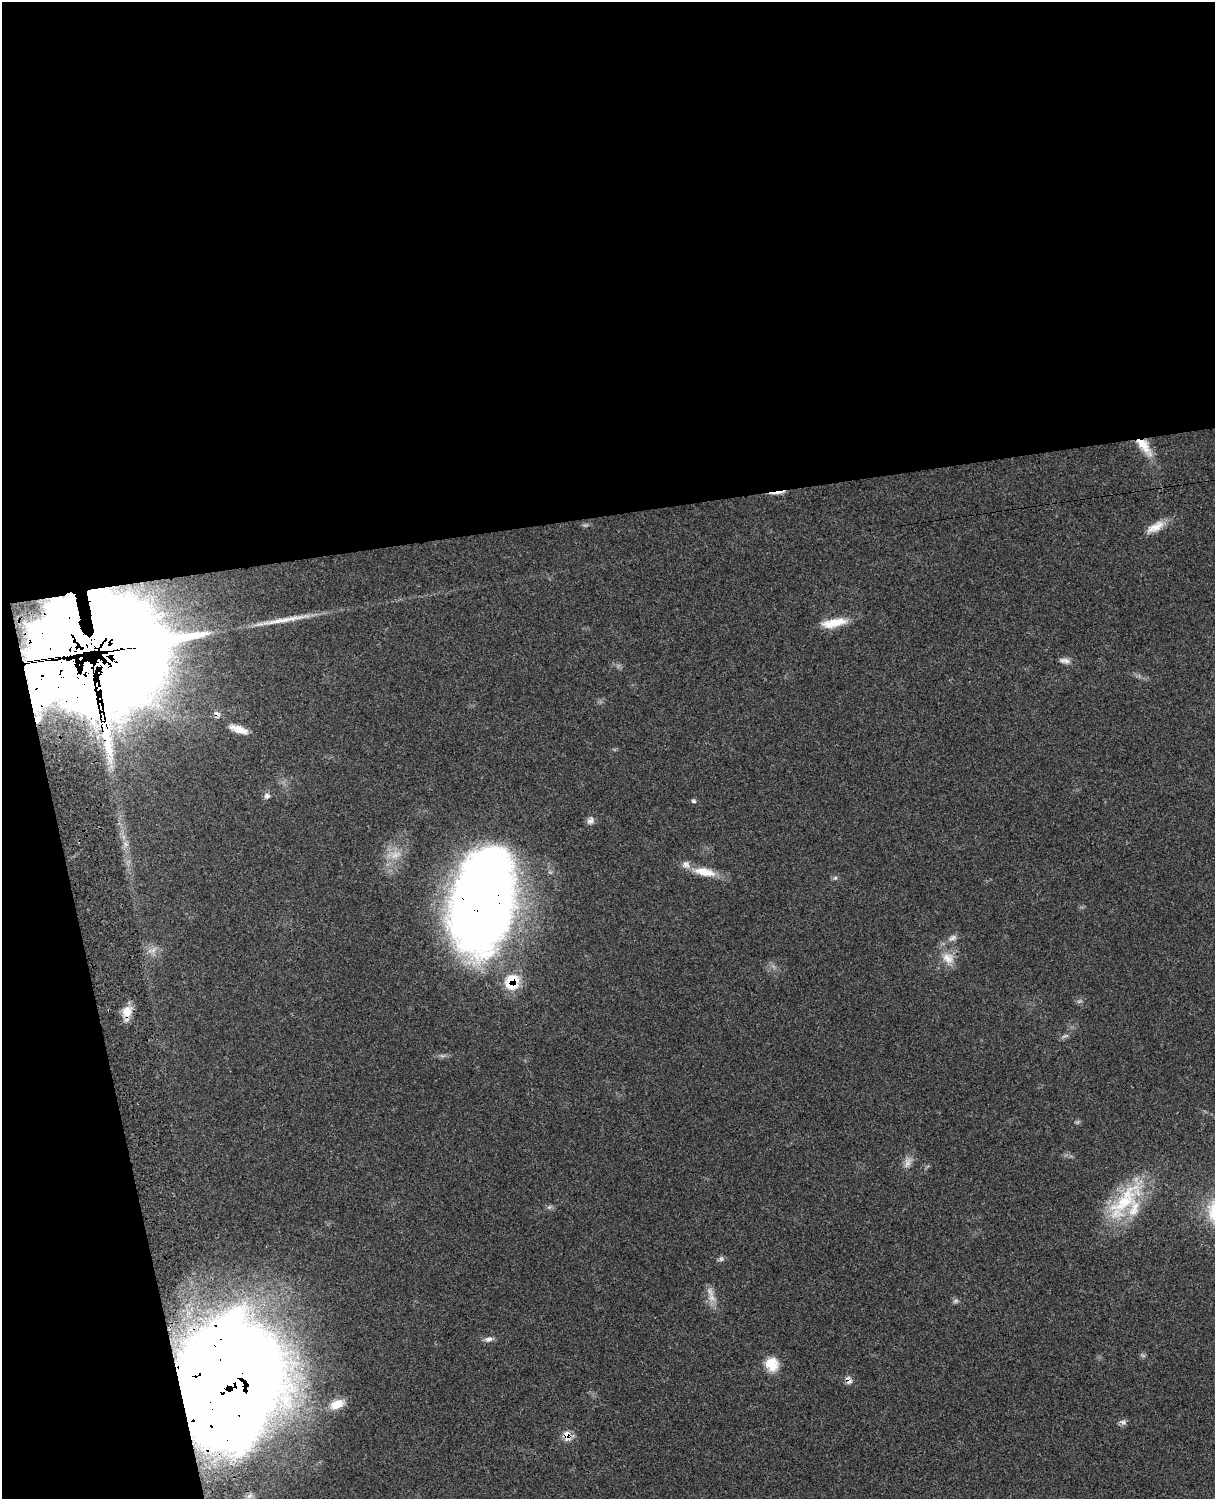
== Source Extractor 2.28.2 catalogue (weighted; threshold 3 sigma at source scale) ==
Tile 1 of 4 x 3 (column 1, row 1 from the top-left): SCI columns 118-1330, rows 3270-4766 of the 5088 x 4928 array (HDU 1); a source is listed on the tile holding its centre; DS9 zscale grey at full resolution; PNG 1217 x 1501 px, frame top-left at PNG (2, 2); no overlay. Shown black and unused: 40% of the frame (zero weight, under 3 of 4 exposures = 6% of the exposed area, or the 3 px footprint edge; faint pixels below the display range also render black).
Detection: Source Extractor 2.28.2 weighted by HDU 2 'WHT'; one run over the whole footprint, this tile lists its part. Background 0.0761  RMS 0.0058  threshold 0.026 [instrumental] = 3 sigma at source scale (4.5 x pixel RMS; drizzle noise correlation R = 1.50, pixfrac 1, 0.05/0.05 arcsec/px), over >= 5 px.
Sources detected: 46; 5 too faint to see at this stretch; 1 inside a brighter object's white glare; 2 cosmic-ray / hot-pixel residue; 1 long thin detection or spike segment (spike, bleed or trail) — not listed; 6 inside a brighter listed object's ellipse — not listed separately; the other 31 listed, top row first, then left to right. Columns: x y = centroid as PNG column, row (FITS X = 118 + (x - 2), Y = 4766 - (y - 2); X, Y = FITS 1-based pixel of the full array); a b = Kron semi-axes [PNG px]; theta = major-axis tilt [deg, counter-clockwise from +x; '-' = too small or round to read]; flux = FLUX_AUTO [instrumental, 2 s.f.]
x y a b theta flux
1144 446 28 11 -52 12
777 493 25 3 6 3.4
1155 527 25 10 30 7.5
834 623 33 10 11 12
88 646 57 35 11 3500
1065 661 15 7 -8 2.8
239 729 23 7 -19 6.6
267 796 9 8 - 2
693 801 7 4 -26 0.98
590 821 11 8 55 2.6
126 844 7 6 - 1.9
704 872 31 11 -11 12
835 878 6 4 43 0.98
483 900 89 51 81 710
952 938 14 7 23 2.9
153 950 12 7 47 3.4
948 958 19 15 -32 8.8
512 982 21 18 79 17
127 1012 19 11 84 7.6
908 1163 15 8 65 3.8
1124 1200 74 23 50 43
721 1259 7 6 - 1.4
710 1292 17 7 -65 4.4
489 1339 11 7 16 2.5
1143 1355 7 4 -44 1
772 1364 16 15 - 11
848 1380 12 7 -60 2.7
231 1383 89 67 82 1600
337 1404 18 10 24 8.8
1123 1422 10 5 -22 1.8
567 1435 12 9 -70 5.4
Overlapping masked pixels (flux is a lower limit): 9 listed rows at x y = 1144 446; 777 493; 88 646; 483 900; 512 982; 127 1012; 848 1380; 231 1383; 567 1435